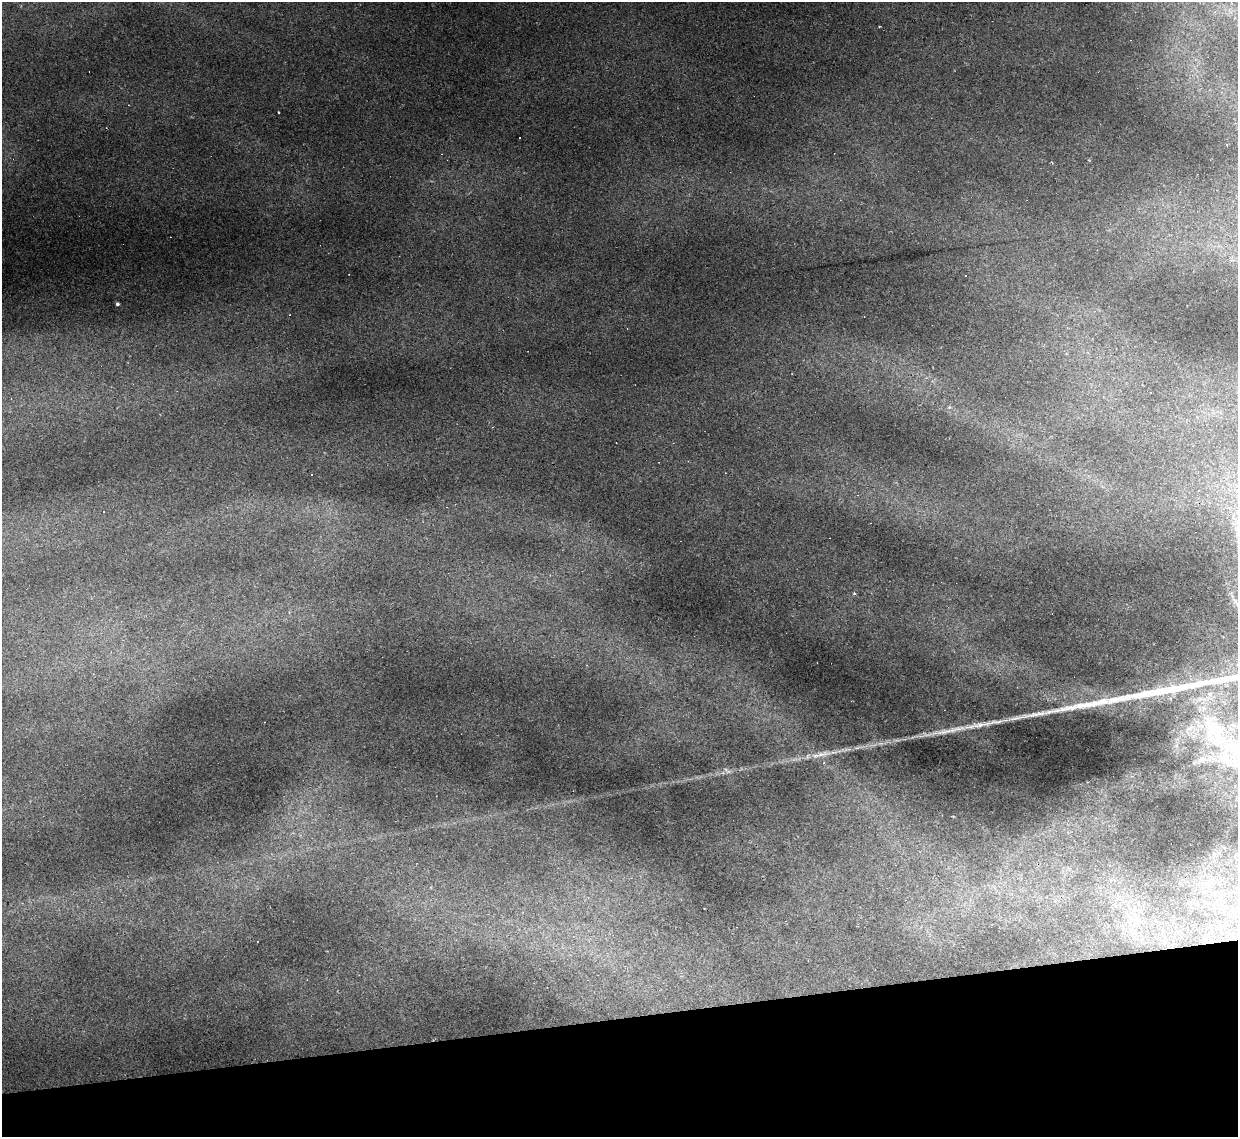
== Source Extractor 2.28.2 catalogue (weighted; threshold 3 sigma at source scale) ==
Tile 14 of 4 x 4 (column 2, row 4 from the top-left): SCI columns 1237-2472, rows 251-1385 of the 4944 x 4925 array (HDU 1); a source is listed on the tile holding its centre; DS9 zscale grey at full resolution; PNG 1240 x 1139 px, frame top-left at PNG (2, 2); no overlay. Shown black and unused: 10% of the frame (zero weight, under 2 of 3 exposures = <1% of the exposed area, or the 3 px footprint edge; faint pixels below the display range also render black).
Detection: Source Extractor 2.28.2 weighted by HDU 2 'WHT'; one run over the whole footprint, this tile lists its part. Background 0.161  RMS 0.0089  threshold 0.0399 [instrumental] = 3 sigma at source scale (4.5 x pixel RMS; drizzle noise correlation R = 1.50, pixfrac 1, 0.05/0.05 arcsec/px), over >= 5 px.
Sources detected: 17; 7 cosmic-ray / hot-pixel residue — not listed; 1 inside a brighter listed object's ellipse — not listed separately; the other 9 listed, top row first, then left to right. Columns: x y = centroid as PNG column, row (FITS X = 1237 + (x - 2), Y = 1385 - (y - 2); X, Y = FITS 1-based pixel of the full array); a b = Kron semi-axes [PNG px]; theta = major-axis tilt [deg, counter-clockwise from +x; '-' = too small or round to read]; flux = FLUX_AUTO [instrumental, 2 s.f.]
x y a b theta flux
278 112 2 2 - 0.73
117 304 3 3 - 1.7
949 407 6 5 - 1.9
854 593 4 3 - 1
979 725 40 8 11 18
1236 748 35 25 -12 63
821 754 32 7 13 14
824 763 5 3 - 0.93
1136 923 13 5 -31 5.2
Isophote crosses this tile's border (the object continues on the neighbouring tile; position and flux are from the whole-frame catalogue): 1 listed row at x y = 1236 748